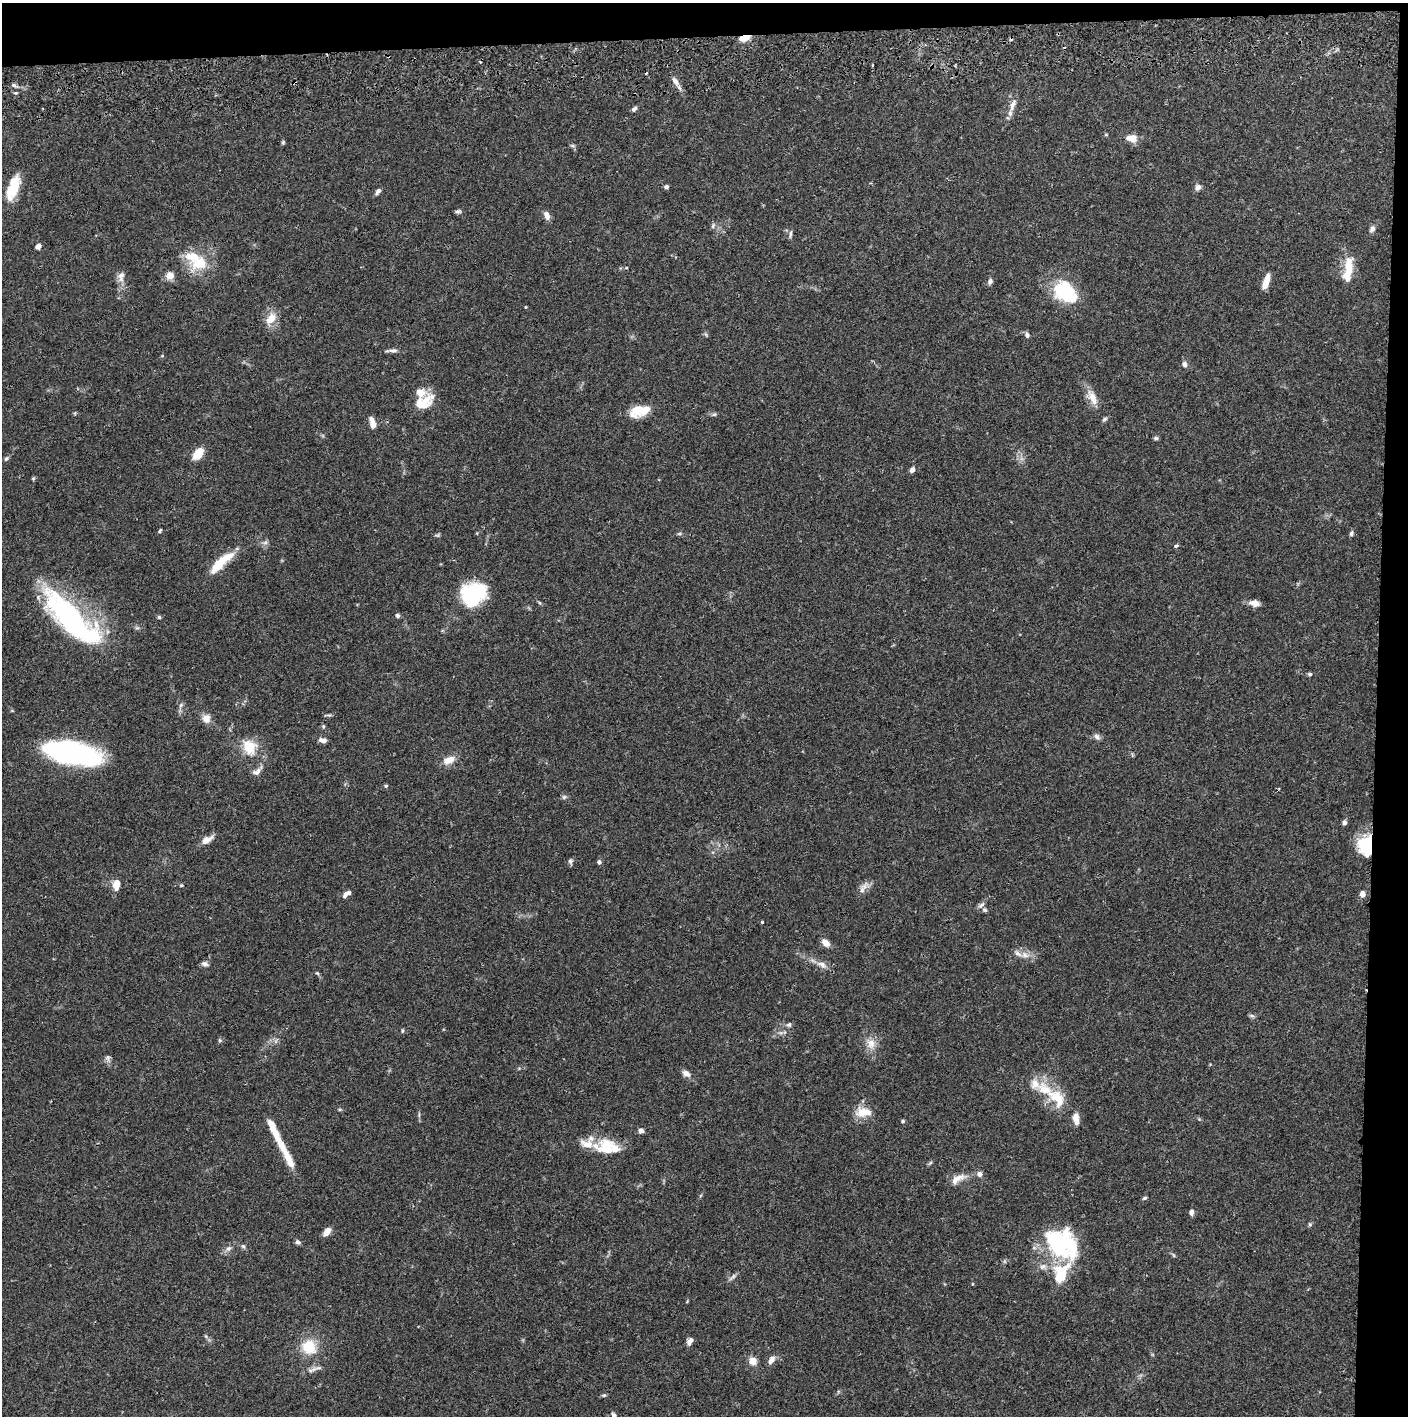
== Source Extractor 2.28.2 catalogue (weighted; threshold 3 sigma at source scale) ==
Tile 3 of 3 x 3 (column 3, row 1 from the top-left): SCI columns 2817-4222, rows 2886-4299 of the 4229 x 4357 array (HDU 1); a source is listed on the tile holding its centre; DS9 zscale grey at full resolution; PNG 1410 x 1418 px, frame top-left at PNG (2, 3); no overlay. Shown black and unused: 5% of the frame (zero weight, under 2 of 3 exposures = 3% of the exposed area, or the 3 px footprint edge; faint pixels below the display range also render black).
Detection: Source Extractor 2.28.2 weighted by HDU 2 'WHT'; one run over the whole footprint, this tile lists its part. Background 0.0681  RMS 0.0049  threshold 0.0219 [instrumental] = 3 sigma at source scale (4.5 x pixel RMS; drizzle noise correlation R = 1.50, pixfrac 1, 0.05/0.05 arcsec/px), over >= 5 px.
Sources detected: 144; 4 inside a brighter object's white glare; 3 cosmic-ray / hot-pixel residue — not listed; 17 inside a brighter listed object's ellipse — not listed separately; the other 120 listed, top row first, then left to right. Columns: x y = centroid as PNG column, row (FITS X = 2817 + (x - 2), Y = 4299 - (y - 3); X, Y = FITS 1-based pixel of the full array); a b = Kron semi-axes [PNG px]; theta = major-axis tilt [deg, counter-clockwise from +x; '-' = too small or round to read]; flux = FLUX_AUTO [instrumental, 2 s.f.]
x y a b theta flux
744 38 10 5 16 8
675 81 11 6 -50 2.5
14 85 7 5 -30 1
1012 105 20 7 68 3.6
634 109 7 5 40 1.3
1131 138 14 8 -10 5.1
283 142 6 4 69 0.7
572 145 7 4 -19 0.77
666 187 5 5 - 1.2
1198 187 9 7 45 1.9
13 188 28 11 70 14
378 191 8 5 55 1.5
458 211 7 5 8 1
547 215 10 6 -69 2.7
713 226 8 4 72 0.91
1372 229 9 6 65 1.7
790 234 11 4 82 1.1
38 246 6 5 - 2.5
199 263 32 20 22 15
1348 266 29 11 -89 10
626 268 4 3 - 0.46
169 275 6 5 - 7.2
121 276 16 9 83 3.4
990 281 7 6 - 1.6
1266 282 16 6 72 5.9
1065 292 30 22 -36 25
525 307 4 3 - 0.38
271 318 15 10 57 6.7
1027 335 7 6 - 1.3
393 350 12 6 2 1.8
162 356 5 3 - 0.41
1184 364 7 6 - 1.7
1092 397 20 10 -63 6.4
422 403 23 13 32 12
639 410 22 12 35 10
75 413 5 3 - 0.51
714 414 6 4 28 0.81
1104 419 7 5 40 0.98
372 422 15 7 -75 3.3
1156 438 6 5 - 0.99
198 453 12 7 50 9.3
6 458 8 5 48 0.89
912 470 6 5 - 2.1
160 530 5 3 - 0.59
1351 533 7 5 74 1.1
680 534 7 3 9 0.75
437 535 8 4 0 0.75
265 542 7 5 29 1.3
1176 546 4 3 - 1.9
219 564 30 10 48 11
473 594 26 21 29 37
539 602 6 4 -20 0.58
1254 603 12 7 -9 3.5
397 615 6 5 - 0.97
159 617 5 5 - 0.77
74 620 95 23 -49 79
1310 674 6 5 - 0.76
181 705 9 4 55 1.1
328 715 12 2 -3 0.74
206 718 11 10 - 3.9
323 726 5 4 - 0.63
1097 737 10 7 -58 1.7
323 740 9 5 -7 2.5
249 747 21 19 -66 12
71 753 48 19 -10 110
449 760 16 8 24 5.2
257 771 16 7 42 2.8
386 786 5 4 - 0.61
564 797 7 5 44 0.93
1344 823 6 5 - 1.4
207 840 15 7 30 4.2
1365 845 23 17 -86 18
570 861 8 6 87 1.1
599 862 5 5 - 1.1
116 884 11 6 82 6.1
181 885 4 4 - 0.56
862 890 14 7 86 2.5
347 894 11 5 36 2.3
1362 894 5 4 - 4.2
981 905 10 6 40 1.6
762 922 4 3 - 0.44
826 943 10 7 -46 3.2
1025 955 11 7 -28 3.3
205 964 8 6 -19 1.6
822 964 16 7 -26 3.5
317 973 6 4 -43 0.7
1252 1016 8 5 -18 0.97
789 1025 7 6 - 1.2
402 1031 5 3 - 0.56
220 1041 6 5 - 0.8
276 1041 7 4 72 0.95
871 1044 15 12 -77 5.3
107 1058 11 6 -82 1.5
686 1073 10 7 -32 2.7
1057 1098 31 18 -48 17
339 1109 5 3 - 0.6
863 1112 20 11 -1 8
903 1121 5 4 - 0.79
641 1131 6 6 - 1.6
276 1134 51 8 -64 14
607 1144 25 15 -6 11
980 1174 6 6 - 2
958 1179 25 9 29 4.9
1145 1198 6 4 27 0.75
1191 1212 7 5 87 1.7
1310 1224 6 5 - 0.72
327 1231 11 6 53 3.4
297 1242 6 6 - 1.2
243 1246 6 5 - 0.88
229 1248 8 7 - 1.8
1061 1248 37 30 -67 36
732 1277 13 4 42 1.4
972 1284 4 3 - 0.37
690 1341 9 6 59 2.1
309 1347 13 13 - 15
771 1360 11 6 53 3
753 1361 9 8 - 4.3
313 1370 20 5 20 2.3
604 1395 6 4 -18 0.73
613 1415 8 6 -59 1.5
Overlapping masked pixels (flux is a lower limit): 2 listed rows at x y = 744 38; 1365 845
Isophote crosses this tile's border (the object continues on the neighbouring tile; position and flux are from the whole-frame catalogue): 1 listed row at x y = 613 1415